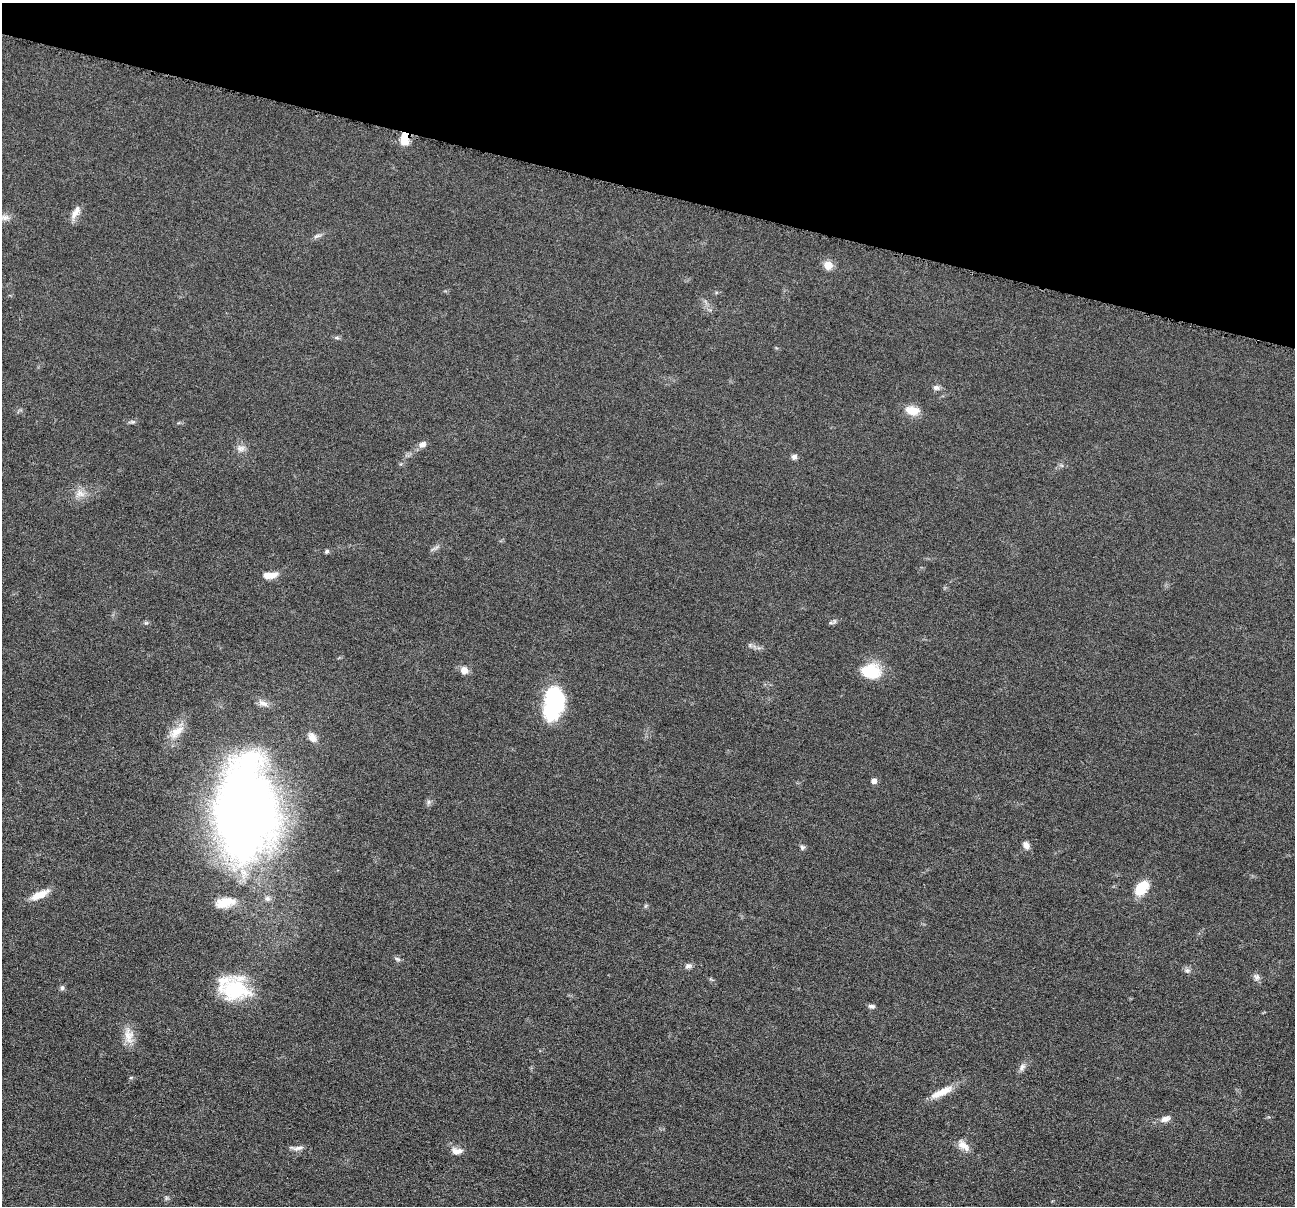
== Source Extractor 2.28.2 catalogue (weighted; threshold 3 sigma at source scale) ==
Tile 2 of 4 x 4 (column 2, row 1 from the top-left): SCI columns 1299-2591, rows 3866-5069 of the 5184 x 5201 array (HDU 1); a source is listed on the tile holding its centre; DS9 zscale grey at full resolution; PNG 1297 x 1208 px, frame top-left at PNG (2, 3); no overlay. Shown black and unused: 16% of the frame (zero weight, under 4 of 8 exposures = <1% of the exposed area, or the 3 px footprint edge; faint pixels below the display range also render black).
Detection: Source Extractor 2.28.2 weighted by HDU 2 'WHT'; one run over the whole footprint, this tile lists its part. Background 0.036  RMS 0.0036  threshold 0.0148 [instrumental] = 3 sigma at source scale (4.09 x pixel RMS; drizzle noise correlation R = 1.36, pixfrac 0.8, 0.05/0.05 arcsec/px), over >= 5 px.
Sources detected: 40; all 40 listed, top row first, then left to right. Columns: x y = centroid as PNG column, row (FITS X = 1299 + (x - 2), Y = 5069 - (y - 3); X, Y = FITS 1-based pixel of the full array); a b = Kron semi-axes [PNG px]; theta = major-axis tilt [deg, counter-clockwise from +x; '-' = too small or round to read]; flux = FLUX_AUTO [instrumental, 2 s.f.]
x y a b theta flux
404 139 15 9 -88 5
74 213 16 8 62 2.6
4 217 14 7 2 2.1
316 236 11 4 27 0.94
828 265 7 6 - 6.2
936 388 9 6 -5 1.2
912 410 19 10 -10 4.4
422 444 10 8 26 1.5
241 448 12 8 10 1.8
794 457 6 6 - 1.2
80 493 12 9 -33 2.6
327 551 6 5 - 0.63
270 575 18 7 2 3.5
464 670 9 8 - 2.5
870 671 19 14 -6 13
263 703 15 7 -24 2
554 703 34 19 82 32
177 732 23 11 41 5
312 737 14 10 -61 2.2
874 781 6 6 - 1.5
245 811 93 54 88 310
1026 845 8 7 - 1.7
802 847 7 6 - 0.74
1141 888 15 10 51 8.6
39 895 21 8 25 4.8
225 902 23 11 13 5.9
397 959 9 5 -26 0.74
689 966 10 6 17 1.1
1187 970 6 6 - 0.83
1256 977 10 8 -55 1.2
62 988 7 5 74 0.75
233 988 35 26 -18 23
871 1006 8 5 -9 0.9
128 1036 23 11 -80 4.3
1022 1067 10 7 55 1.4
941 1092 32 8 25 5.1
1165 1119 14 8 16 2
963 1145 18 9 -42 3
297 1148 20 6 4 1.7
457 1151 14 9 -1 2.3
Overlapping masked pixels (flux is a lower limit): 1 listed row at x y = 404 139
Isophote crosses this tile's border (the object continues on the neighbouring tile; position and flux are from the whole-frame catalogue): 1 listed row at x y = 4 217